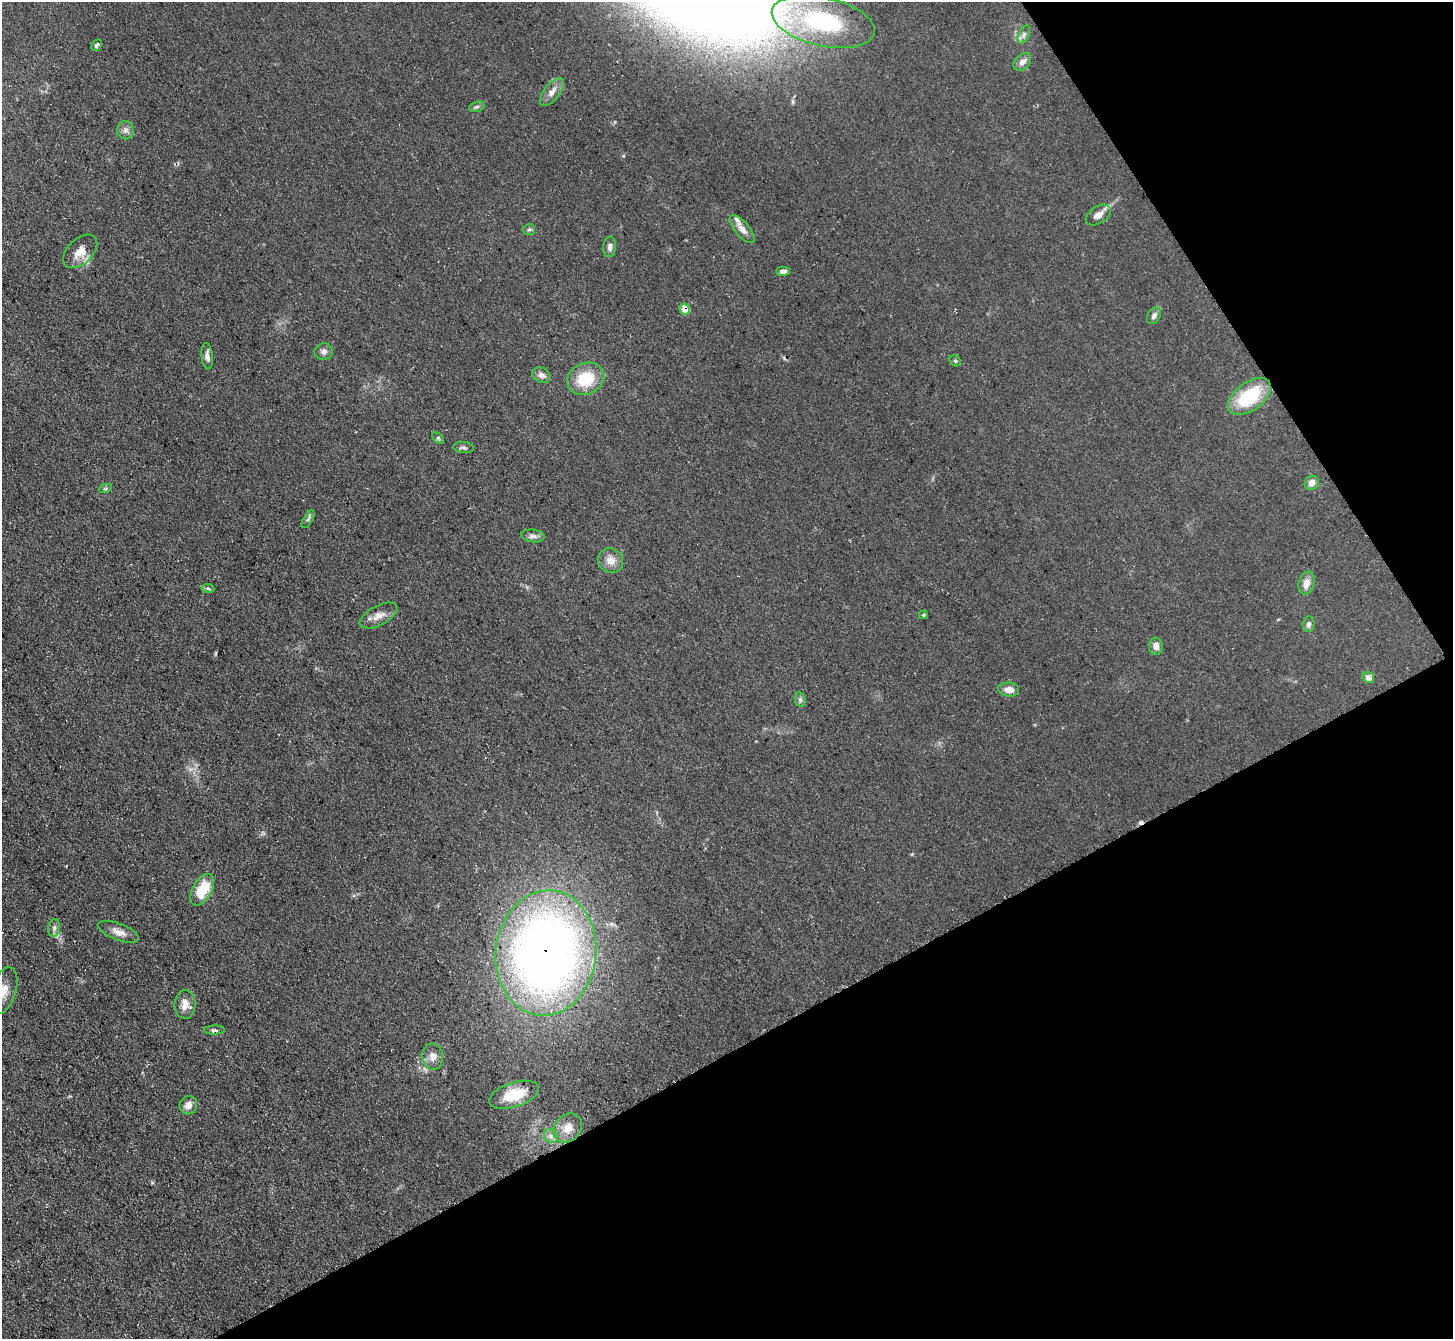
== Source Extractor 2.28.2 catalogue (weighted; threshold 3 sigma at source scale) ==
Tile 12 of 4 x 4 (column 4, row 3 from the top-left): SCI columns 4357-5807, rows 1493-2829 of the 5807 x 5798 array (HDU 1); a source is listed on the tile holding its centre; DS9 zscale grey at full resolution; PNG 1455 x 1341 px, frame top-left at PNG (2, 2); each listed source drawn as its Kron ellipse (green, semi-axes under 4 px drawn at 4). Shown black and unused: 29% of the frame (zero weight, under 3 of 5 exposures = <1% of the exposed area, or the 3 px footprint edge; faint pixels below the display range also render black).
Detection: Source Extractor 2.28.2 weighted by HDU 2 'WHT'; one run over the whole footprint, this tile lists its part. Background 0.0741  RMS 0.0085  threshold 0.0383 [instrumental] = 3 sigma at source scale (4.5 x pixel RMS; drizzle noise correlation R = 1.50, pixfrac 1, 0.05/0.05 arcsec/px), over >= 5 px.
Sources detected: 51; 1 cosmic-ray / hot-pixel residue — neither listed nor drawn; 1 inside a brighter listed object's ellipse — not listed separately; the other 49 listed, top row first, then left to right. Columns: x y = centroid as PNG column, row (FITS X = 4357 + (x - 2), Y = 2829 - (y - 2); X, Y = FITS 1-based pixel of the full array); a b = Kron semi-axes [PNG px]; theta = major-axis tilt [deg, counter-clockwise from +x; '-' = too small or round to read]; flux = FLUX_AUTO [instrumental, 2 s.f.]
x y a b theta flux
823 22 52 24 -13 110
1024 34 9 5 63 2.8
97 45 6 4 49 1.9
1022 62 10 7 47 5.1
552 92 17 8 51 6.5
477 107 8 5 19 1.7
125 130 9 8 - 3.9
1098 215 14 8 33 6.1
529 229 6 5 - 1.5
742 229 17 7 -49 6.7
610 247 10 6 86 3.3
80 251 20 12 44 12
783 271 7 4 3 3.4
685 309 6 5 - 12
1154 316 9 6 59 2.8
324 351 9 8 - 3.2
207 356 13 5 -86 4.2
955 361 6 5 - 1.2
541 375 9 7 -25 4.3
586 379 19 15 23 33
1249 396 25 14 36 50
438 438 7 4 -45 1.3
463 448 10 5 -5 2.2
1312 483 7 6 - 6.1
105 489 6 4 19 1.4
308 519 10 4 59 1.8
533 536 12 6 -6 3.4
611 560 13 12 - 8.5
1307 583 12 8 74 8
208 588 6 4 -4 1.4
379 615 21 10 27 7.6
923 615 4 4 - 0.93
1309 624 7 6 - 3.2
1156 646 8 7 - 4.8
1368 678 6 5 - 6.8
1009 690 10 7 -4 7
800 699 7 5 -79 1.8
202 890 17 9 60 27
54 928 9 6 81 3.1
118 932 22 8 -20 7
546 953 63 50 83 750
4 991 24 12 73 13
185 1004 14 10 87 8.4
214 1030 10 4 2 2.6
433 1056 13 10 -81 6.3
514 1095 26 12 18 25
188 1105 9 8 - 5.9
568 1128 16 12 48 12
551 1136 7 6 - 3.3
Overlapping masked pixels (flux is a lower limit): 2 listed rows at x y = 685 309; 546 953
Isophote crosses this tile's border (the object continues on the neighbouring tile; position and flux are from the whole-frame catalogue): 2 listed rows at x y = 823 22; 4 991